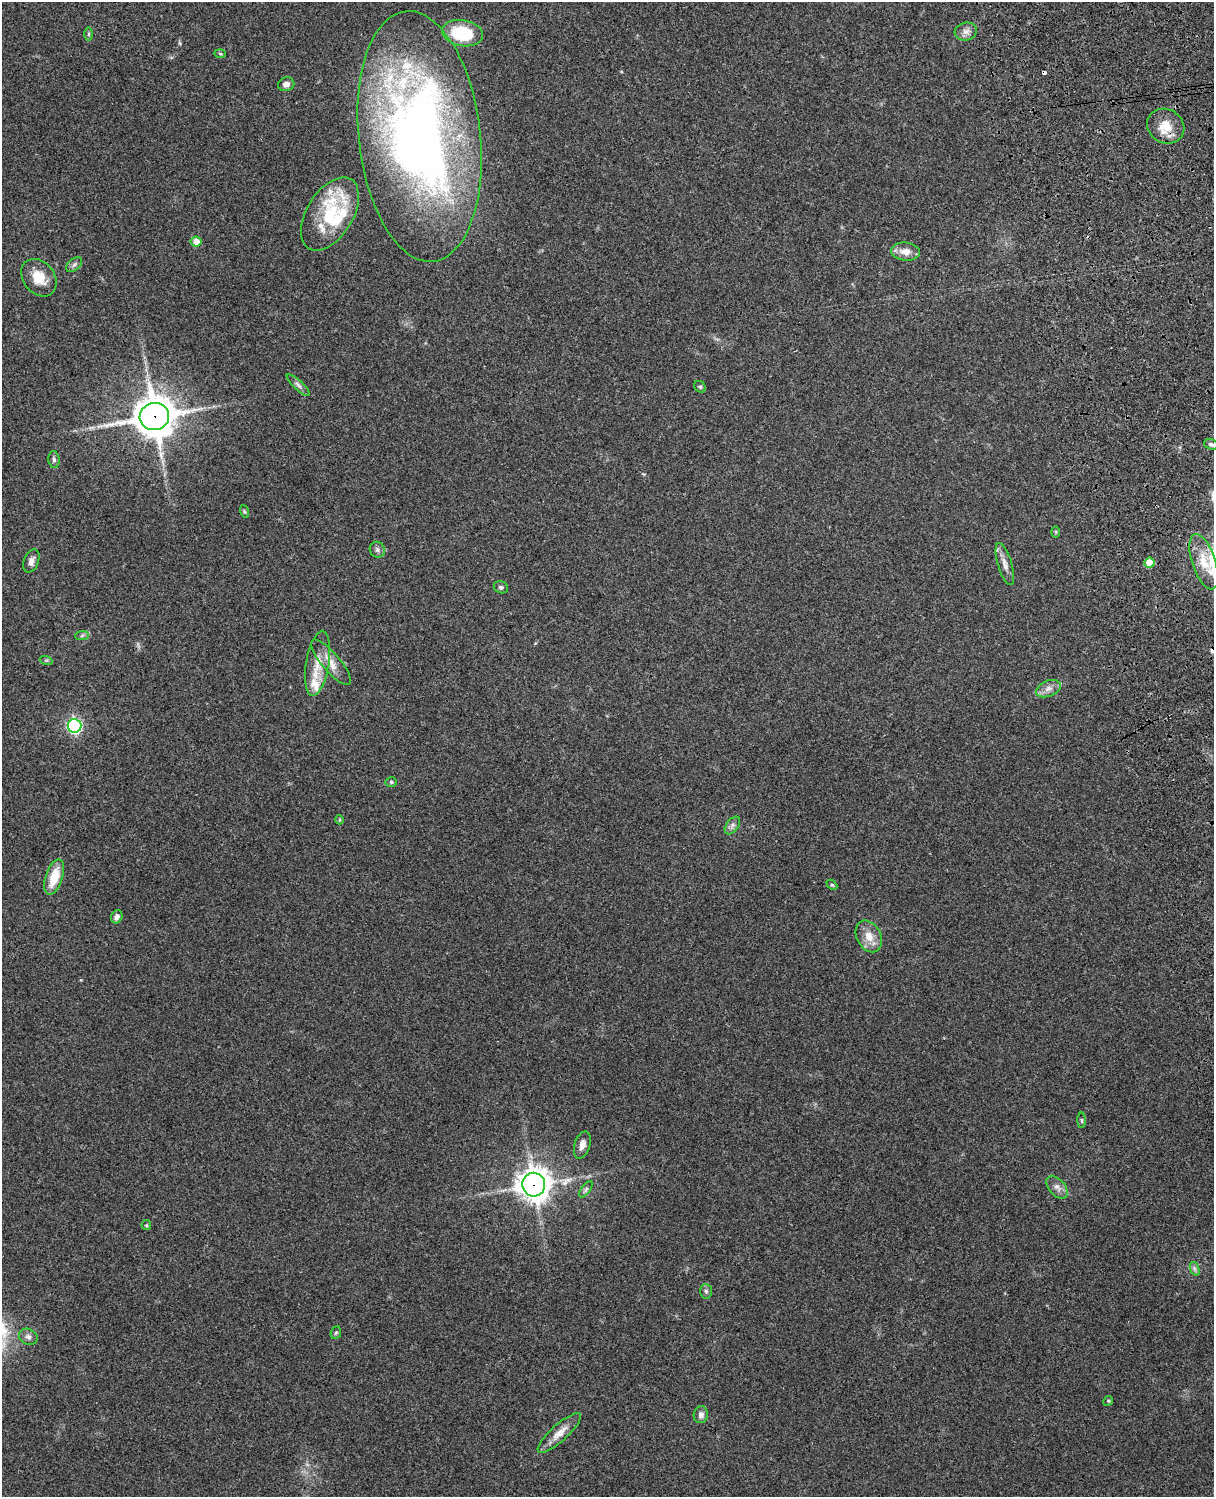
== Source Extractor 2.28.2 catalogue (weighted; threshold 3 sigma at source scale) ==
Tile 6 of 4 x 3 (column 2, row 2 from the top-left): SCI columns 1331-2542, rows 1660-3154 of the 5086 x 4927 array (HDU 1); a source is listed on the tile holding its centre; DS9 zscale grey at full resolution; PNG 1216 x 1499 px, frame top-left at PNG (2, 2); each listed source drawn as its Kron ellipse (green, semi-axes under 4 px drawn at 4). Shown black and unused: <1% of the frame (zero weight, under 3 of 4 exposures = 6% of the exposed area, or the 3 px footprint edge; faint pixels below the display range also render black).
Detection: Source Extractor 2.28.2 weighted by HDU 2 'WHT'; one run over the whole footprint, this tile lists its part. Background 0.203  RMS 0.0081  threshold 0.0365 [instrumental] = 3 sigma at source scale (4.5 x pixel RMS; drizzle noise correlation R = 1.50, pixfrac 1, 0.05/0.05 arcsec/px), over >= 5 px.
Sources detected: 59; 2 cosmic-ray / hot-pixel residue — neither listed nor drawn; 6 inside a brighter listed object's ellipse — not listed separately; the other 51 listed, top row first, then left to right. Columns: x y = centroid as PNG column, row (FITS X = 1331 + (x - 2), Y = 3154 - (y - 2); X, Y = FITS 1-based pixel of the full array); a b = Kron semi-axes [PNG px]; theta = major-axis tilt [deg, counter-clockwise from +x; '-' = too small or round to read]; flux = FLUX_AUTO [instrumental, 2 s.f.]
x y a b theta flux
966 31 11 9 15 4.7
463 33 20 13 -11 43
88 34 6 4 89 1.2
220 54 6 4 -2 1
286 84 8 6 15 4.1
1166 126 19 17 -31 15
419 136 126 61 -84 600
330 214 40 23 59 46
196 241 5 5 - 6.5
905 252 14 9 -5 8.9
74 265 9 5 40 2.2
39 278 20 15 -51 16
298 385 15 4 -43 2.9
700 387 6 5 - 1.4
154 416 15 13 8 2100
1211 444 7 5 -19 1.9
54 459 8 5 -83 2.1
244 511 6 4 -71 1.2
1056 532 5 3 - 0.88
377 550 8 7 - 2.6
31 561 12 7 68 4.2
1204 562 29 11 -72 17
1149 563 5 5 - 13
1005 564 22 7 -73 5.8
501 587 7 6 - 2
82 635 7 4 3 1.5
46 660 7 4 -17 1.2
331 662 28 9 -50 11
317 663 33 11 81 16
1048 689 13 8 20 5.3
75 726 7 7 - 170
391 782 5 5 - 1.1
339 820 5 4 - 1
732 825 10 6 54 3
54 877 18 8 71 21
832 885 6 3 -43 0.98
117 917 7 5 64 3.4
869 936 17 12 -63 11
1081 1120 8 4 -89 1.2
582 1145 14 7 72 5.5
534 1185 12 11 - 1100
1057 1187 13 8 -50 4.9
586 1189 9 4 55 2
146 1225 5 4 - 0.97
1195 1269 7 4 -71 1.9
706 1291 7 6 - 1.9
336 1333 6 5 - 1.3
28 1337 9 7 -29 3.2
1108 1401 5 4 - 0.93
701 1415 8 7 - 3.3
559 1433 28 8 42 9.5
Overlapping masked pixels (flux is a lower limit): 3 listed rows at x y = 1166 126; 154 416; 534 1185
Isophote crosses this tile's border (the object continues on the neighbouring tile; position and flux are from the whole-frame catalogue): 1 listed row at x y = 1204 562